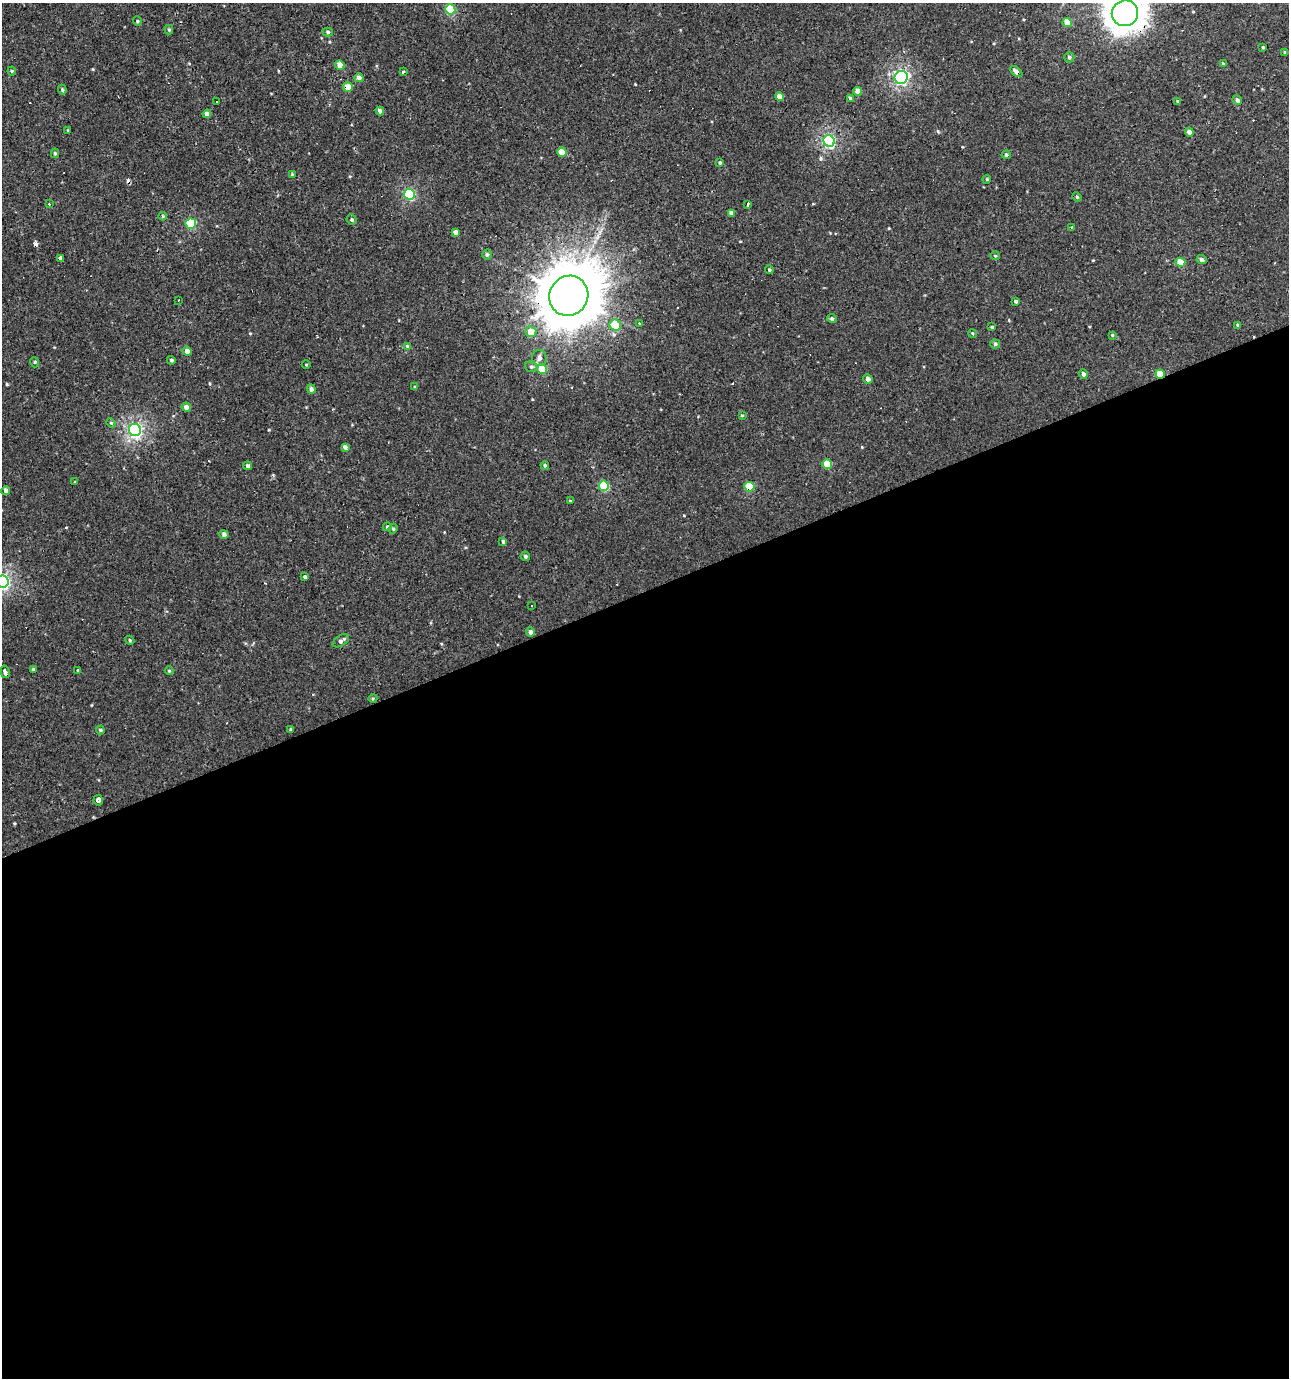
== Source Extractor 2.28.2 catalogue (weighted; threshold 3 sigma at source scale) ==
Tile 15 of 4 x 4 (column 3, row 4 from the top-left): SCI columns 2701-3987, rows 1-1376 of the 5344 x 5504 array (HDU 1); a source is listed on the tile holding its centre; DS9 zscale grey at full resolution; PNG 1291 x 1380 px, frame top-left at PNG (2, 3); each listed source drawn as its Kron ellipse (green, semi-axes under 4 px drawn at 4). Shown black and unused: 57% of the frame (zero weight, under 2 of 3 exposures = <1% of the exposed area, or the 3 px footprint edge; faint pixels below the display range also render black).
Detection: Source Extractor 2.28.2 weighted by HDU 2 'WHT'; one run over the whole footprint, this tile lists its part. Background 0.00109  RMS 0.0043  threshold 0.0194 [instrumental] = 3 sigma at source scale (4.5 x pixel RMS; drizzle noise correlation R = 1.50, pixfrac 1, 0.0396/0.0396 arcsec/px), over >= 5 px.
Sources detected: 122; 14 cosmic-ray / hot-pixel residue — neither listed nor drawn; the other 108 listed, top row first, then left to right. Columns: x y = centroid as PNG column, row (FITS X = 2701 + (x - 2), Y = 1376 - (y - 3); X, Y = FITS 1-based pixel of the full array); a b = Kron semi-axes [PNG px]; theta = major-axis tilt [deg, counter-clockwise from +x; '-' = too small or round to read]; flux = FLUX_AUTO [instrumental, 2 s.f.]
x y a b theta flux
450 9 5 5 - 18
1125 13 13 12 - 450
137 21 5 3 - 0.42
1067 22 5 4 - 5.5
169 30 5 4 - 0.53
328 32 5 4 - 0.63
1263 47 3 3 - 0.47
1285 52 4 4 - 0.43
1069 57 5 5 - 0.76
1223 64 4 3 - 0.57
340 65 5 4 - 4
12 71 4 4 - 0.52
403 72 3 3 - 1.2
1016 72 7 4 -40 2.1
901 77 6 6 - 62
359 78 4 4 - 1.2
348 87 5 5 - 5.2
62 90 5 4 - 0.56
858 91 4 4 - 3
779 97 4 4 - 3.3
850 98 4 4 - 0.79
1237 100 5 4 - 0.99
216 101 3 3 - 1.3
1177 101 4 2 - 0.32
380 111 4 4 - 1.4
207 114 4 4 - 1.9
68 131 3 3 - 0.42
1189 132 4 4 - 1.8
829 141 6 5 - 50
562 152 5 4 - 5.1
55 153 5 4 - 0.64
1006 155 4 4 - 0.76
720 163 4 3 - 0.56
292 174 4 4 - 0.41
987 179 4 3 - 0.39
409 194 5 5 - 30
1077 197 5 4 - 0.49
49 204 3 3 - 0.61
748 204 4 3 - 1.6
731 213 4 4 - 1.8
163 216 4 3 - 0.45
352 220 5 4 - 0.7
191 224 5 5 - 20
1071 227 3 2 - 0.36
455 232 4 4 - 1.7
487 255 5 4 - 0.77
995 256 4 4 - 0.5
60 258 3 3 - 7
1202 260 5 4 - 1.3
1180 262 5 4 - 7.3
769 270 4 4 - 0.53
569 296 20 19 - 3500
178 300 3 2 - 0.58
1016 301 3 3 - 0.84
832 318 4 4 - 0.62
639 323 3 2 - 0.59
615 325 6 5 - 9
1238 325 4 3 - 0.67
992 327 3 3 - 0.56
531 332 5 5 - 6.2
972 333 4 3 - 0.41
1112 335 4 3 - 0.39
995 344 5 4 - 0.74
407 346 4 4 - 0.46
187 351 5 4 - 2
539 358 8 7 - 1.6
171 360 4 4 - 0.7
34 362 5 3 - 0.41
306 365 4 3 - 0.37
531 367 6 5 - 0.8
542 369 5 5 - 11
1083 374 4 4 - 1.3
1160 374 4 4 - 8.5
868 379 5 4 - 1.6
415 387 4 3 - 0.49
311 389 5 4 - 1.1
186 407 4 4 - 1.9
742 415 4 3 - 0.4
111 423 5 4 - 0.52
135 430 6 6 - 78
345 447 4 4 - 1.2
827 464 5 4 - 9.4
545 465 4 4 - 0.67
247 466 4 4 - 0.95
74 482 3 2 - 0.63
604 486 5 5 - 15
749 487 5 5 - 14
6 491 4 4 - 1.8
570 501 4 4 - 0.39
387 527 4 3 - 0.75
393 529 5 4 - 0.62
224 534 5 4 - 1.2
503 541 4 4 - 0.64
525 556 5 4 - 0.83
305 577 4 4 - 0.59
2 582 6 6 - 71
531 605 2 2 - 0.4
530 632 4 4 - 1.4
130 640 5 4 - 0.47
341 641 9 5 33 1.4
33 670 4 3 - 0.87
78 670 3 3 - 1.4
169 671 4 4 - 0.47
5 672 6 3 -76 2.8
373 698 5 3 - 0.42
291 729 3 3 - 0.57
100 730 4 4 - 0.49
98 800 5 4 - 3.9
Overlapping masked pixels (flux is a lower limit): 6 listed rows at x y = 1125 13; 1016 72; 348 87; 569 296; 1160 374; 749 487
Isophote crosses this tile's border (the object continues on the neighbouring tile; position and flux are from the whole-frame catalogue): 2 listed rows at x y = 1125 13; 2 582